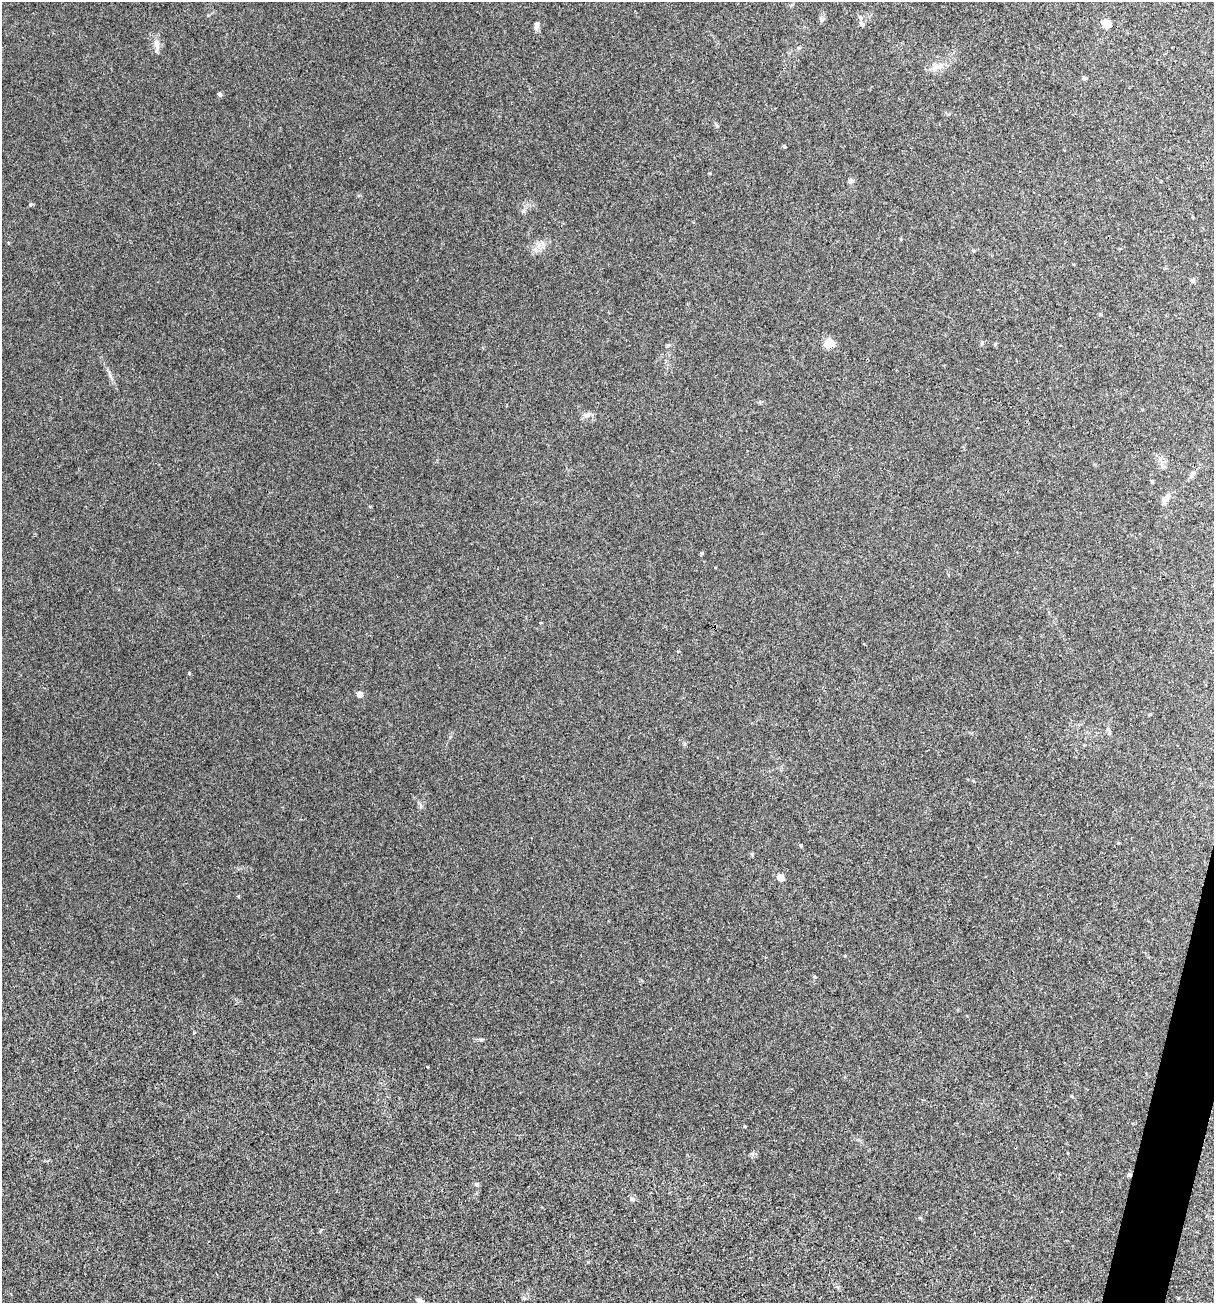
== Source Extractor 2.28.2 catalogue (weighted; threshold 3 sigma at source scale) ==
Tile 6 of 4 x 4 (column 2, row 2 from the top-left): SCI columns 1465-2676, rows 2605-3905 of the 5228 x 5210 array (HDU 1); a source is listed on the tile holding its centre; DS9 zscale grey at full resolution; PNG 1216 x 1305 px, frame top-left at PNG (2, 2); no overlay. Shown black and unused: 1% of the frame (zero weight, under 3 of 4 exposures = <1% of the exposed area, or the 3 px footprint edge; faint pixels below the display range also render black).
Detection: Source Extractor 2.28.2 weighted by HDU 2 'WHT'; one run over the whole footprint, this tile lists its part. Background 0.0278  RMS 0.0075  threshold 0.0336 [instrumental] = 3 sigma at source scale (4.5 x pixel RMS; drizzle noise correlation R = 1.50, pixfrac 1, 0.05/0.05 arcsec/px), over >= 5 px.
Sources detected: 23; all 23 listed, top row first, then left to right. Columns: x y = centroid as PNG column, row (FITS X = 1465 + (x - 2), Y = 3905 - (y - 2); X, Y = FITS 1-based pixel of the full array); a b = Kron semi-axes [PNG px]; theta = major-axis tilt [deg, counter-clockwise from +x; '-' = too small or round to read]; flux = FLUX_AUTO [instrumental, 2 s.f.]
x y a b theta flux
821 20 5 4 - 1.1
1106 23 7 6 - 10
862 24 6 5 - 1.7
536 26 10 5 77 2.1
157 45 13 7 -77 4
940 66 7 6 - 2.4
1084 78 6 5 - 1.1
219 94 4 4 - 2.2
784 146 4 4 - 0.8
851 181 7 5 42 1.5
1193 280 7 4 45 1.1
829 343 11 10 - 6.9
587 415 12 3 15 1.7
1192 474 8 5 30 1.6
1166 498 13 6 50 4.2
702 553 4 4 - 0.97
360 694 4 4 - 6.3
801 845 4 4 - 0.82
780 877 5 4 - 11
1129 1175 5 5 - 1.2
476 1184 6 5 - 1.3
632 1199 5 5 - 1.3
420 1301 6 5 - 2.9
Overlapping masked pixels (flux is a lower limit): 1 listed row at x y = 1129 1175
Isophote crosses this tile's border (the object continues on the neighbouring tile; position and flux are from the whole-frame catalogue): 1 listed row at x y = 420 1301
Unlisted compact peaks at least as high as the median listed source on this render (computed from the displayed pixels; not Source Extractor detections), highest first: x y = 189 673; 481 1040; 110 376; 815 977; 717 126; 536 250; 982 343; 845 956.